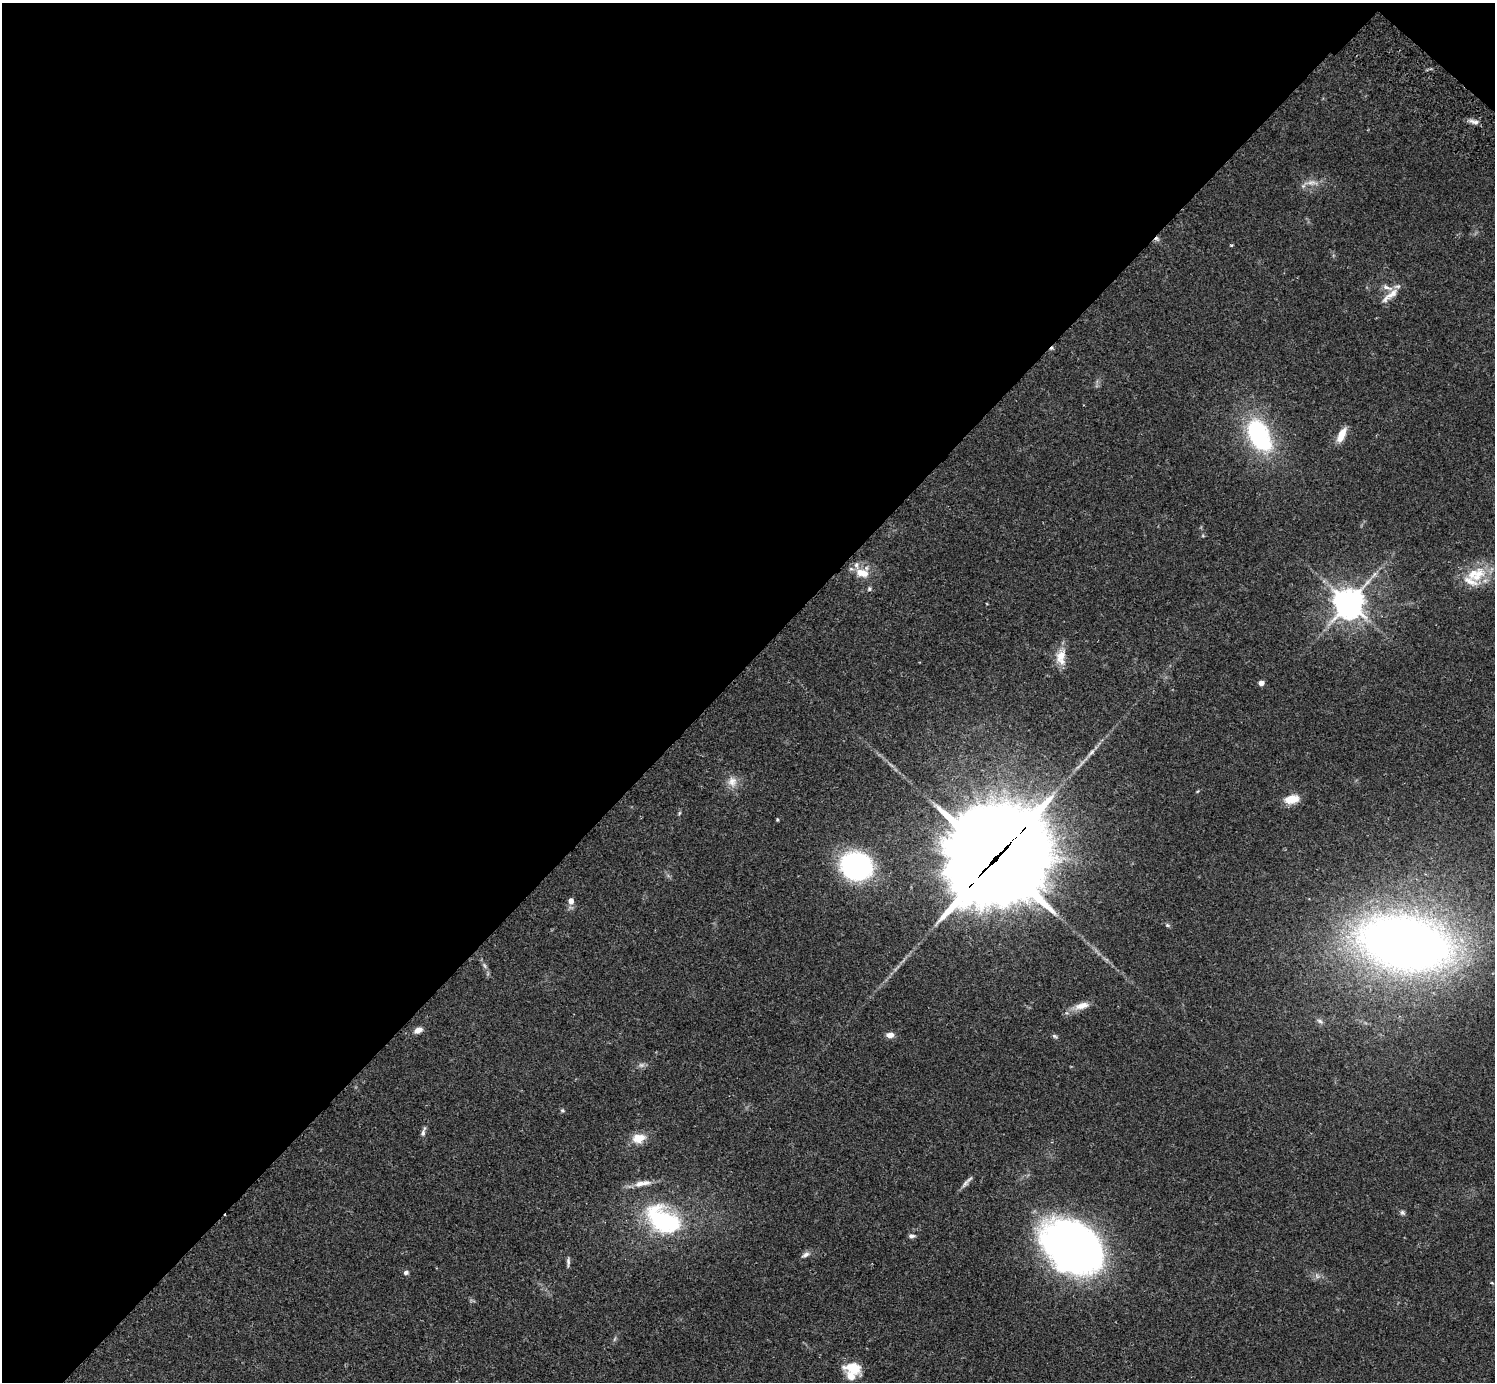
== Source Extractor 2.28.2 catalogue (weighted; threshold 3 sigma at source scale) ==
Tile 2 of 4 x 4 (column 2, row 1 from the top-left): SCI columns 1539-3031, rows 4486-5865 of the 6061 x 6070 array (HDU 1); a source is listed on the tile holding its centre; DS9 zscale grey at full resolution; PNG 1497 x 1384 px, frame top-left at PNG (2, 3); no overlay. Shown black and unused: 49% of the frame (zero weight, under 2 of 3 exposures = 3% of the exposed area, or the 3 px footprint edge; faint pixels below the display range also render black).
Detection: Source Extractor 2.28.2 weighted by HDU 2 'WHT'; one run over the whole footprint, this tile lists its part. Background 0.106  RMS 0.0064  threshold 0.0288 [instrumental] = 3 sigma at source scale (4.5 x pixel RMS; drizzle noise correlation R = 1.50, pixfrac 1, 0.05/0.05 arcsec/px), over >= 5 px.
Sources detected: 49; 1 too faint to see at this stretch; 1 inside a brighter object's white glare — not listed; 4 inside a brighter listed object's ellipse — not listed separately; the other 43 listed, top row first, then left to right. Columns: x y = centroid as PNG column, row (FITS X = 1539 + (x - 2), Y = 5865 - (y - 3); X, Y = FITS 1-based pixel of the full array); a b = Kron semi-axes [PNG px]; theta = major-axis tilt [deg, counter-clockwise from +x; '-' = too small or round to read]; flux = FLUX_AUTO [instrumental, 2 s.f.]
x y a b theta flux
1474 122 15 6 -13 2.9
1312 182 18 5 -3 3.9
1231 245 4 3 - 0.65
1387 287 17 6 -21 3.7
1390 295 30 7 39 6.6
1259 435 41 22 -62 74
1341 435 18 8 66 8.1
862 573 17 10 -13 9.9
1478 575 30 14 48 17
869 589 7 5 -90 1.1
1349 603 10 10 - 730
1061 656 20 13 66 9.2
1261 683 4 4 - 4.8
732 781 14 13 - 6.5
1292 799 15 8 11 11
679 813 6 4 71 0.79
777 819 4 3 - 0.79
994 860 47 32 45 12000
856 866 25 22 -13 120
571 901 7 6 - 3.6
1167 925 6 4 -44 0.92
1405 943 61 35 -11 740
484 965 8 4 -60 1.6
1082 1006 21 9 15 6.5
1320 1021 8 5 -27 1.7
418 1030 9 6 26 4.6
890 1035 9 6 0 3.8
1054 1036 7 5 -27 1.2
562 1110 5 5 - 0.99
423 1133 11 6 75 2
639 1138 13 9 11 11
642 1183 26 7 11 6.7
965 1183 9 7 29 2.2
1403 1213 7 6 - 1.4
663 1219 44 27 -34 71
912 1236 9 5 2 1.7
1073 1245 50 39 -32 450
805 1255 12 6 27 2.4
568 1262 12 4 89 1.7
406 1272 5 5 - 1.8
1317 1276 7 5 -47 1.6
1492 1283 6 3 -18 0.64
853 1368 23 12 -15 13
Overlapping masked pixels (flux is a lower limit): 1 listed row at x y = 994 860